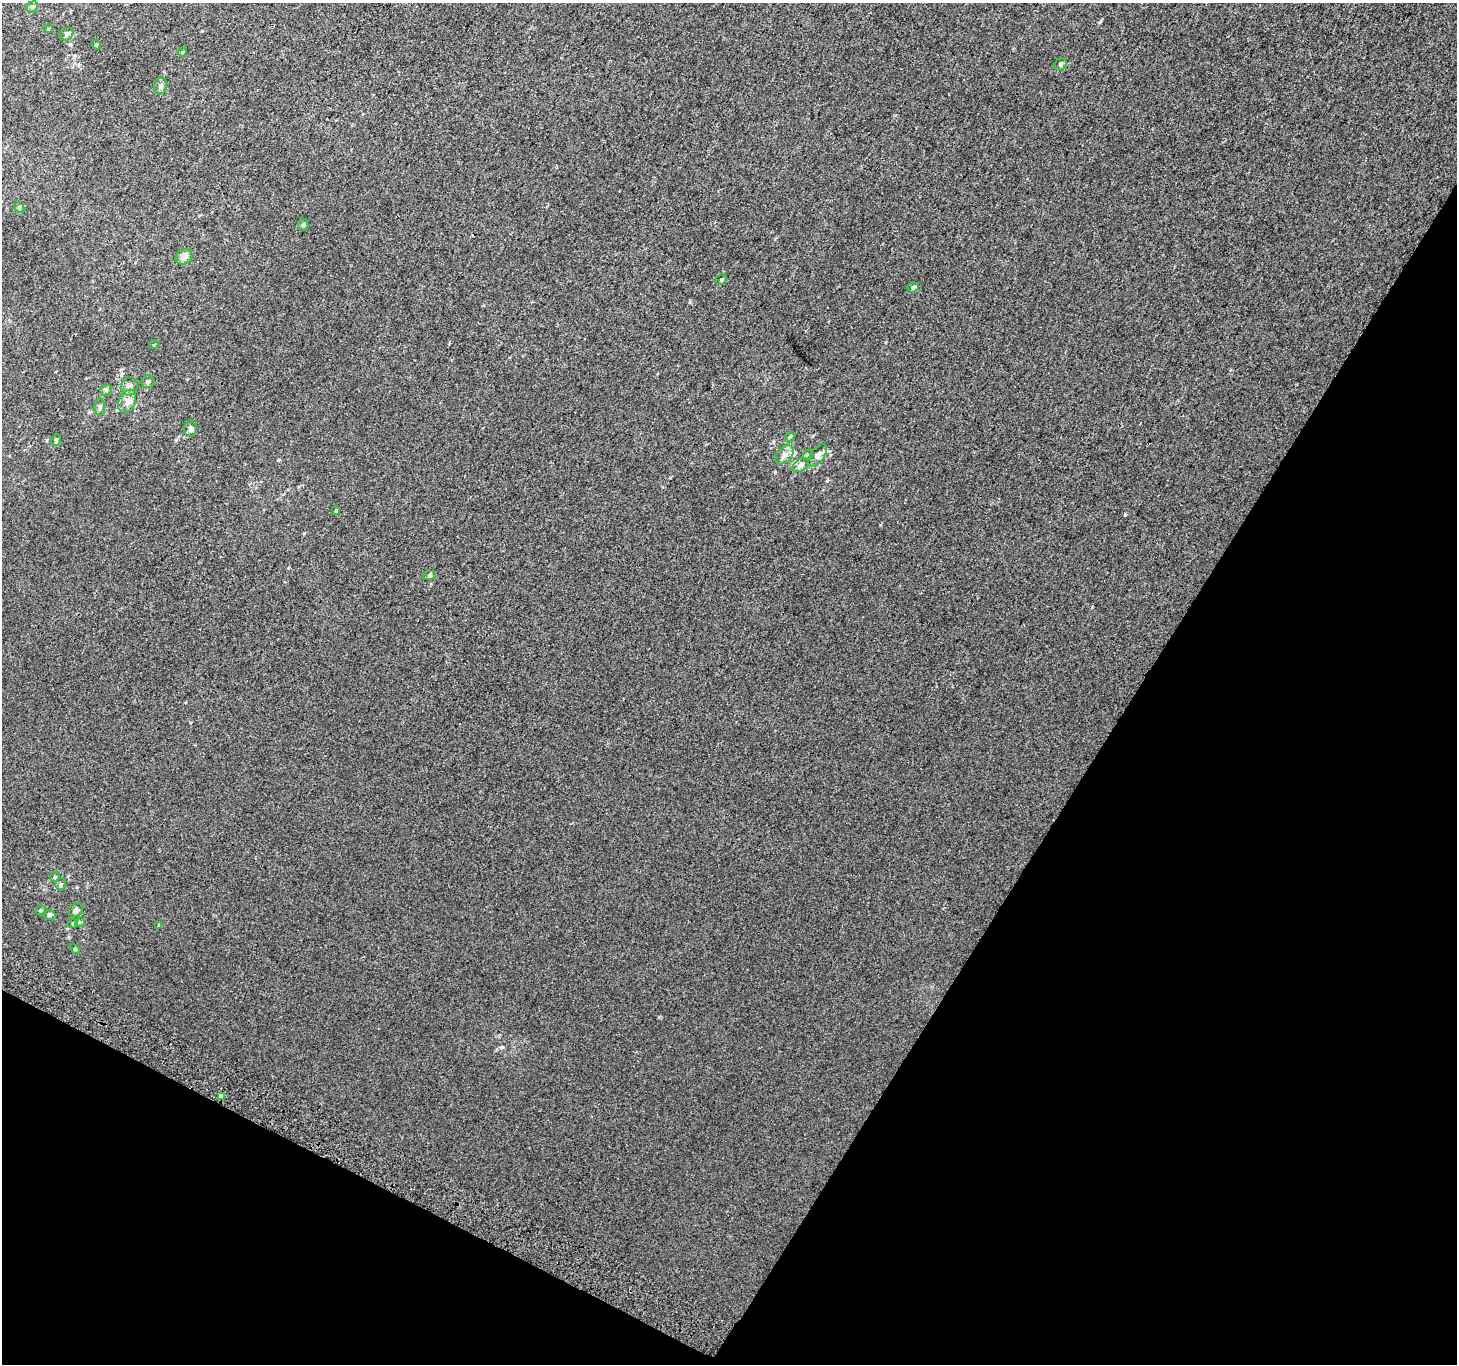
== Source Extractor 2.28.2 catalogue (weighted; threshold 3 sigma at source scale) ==
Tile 15 of 4 x 4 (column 3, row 4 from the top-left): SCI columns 2938-4392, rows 300-1661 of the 5868 x 5981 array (HDU 1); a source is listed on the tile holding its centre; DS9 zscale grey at full resolution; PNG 1459 x 1366 px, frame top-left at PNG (2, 3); each listed source drawn as its Kron ellipse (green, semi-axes under 4 px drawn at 4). Shown black and unused: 29% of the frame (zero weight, under 2 of 3 exposures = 2% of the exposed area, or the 3 px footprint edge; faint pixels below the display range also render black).
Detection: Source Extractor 2.28.2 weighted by HDU 2 'WHT'; one run over the whole footprint, this tile lists its part. Background 0.00199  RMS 0.0054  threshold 0.0244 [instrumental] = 3 sigma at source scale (4.5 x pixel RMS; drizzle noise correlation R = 1.50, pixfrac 1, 0.0396/0.0396 arcsec/px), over >= 5 px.
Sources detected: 40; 3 inside a brighter listed object's ellipse — not listed separately; the other 37 listed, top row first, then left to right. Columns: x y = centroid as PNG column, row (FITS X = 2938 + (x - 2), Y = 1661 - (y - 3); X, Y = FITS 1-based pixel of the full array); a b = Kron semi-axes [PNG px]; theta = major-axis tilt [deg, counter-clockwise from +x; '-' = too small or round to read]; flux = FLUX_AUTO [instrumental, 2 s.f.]
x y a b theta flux
32 7 6 4 43 0.91
48 29 5 4 - 0.59
66 34 7 6 - 1.7
96 45 5 4 - 0.61
182 52 4 4 - 0.75
1061 64 6 5 - 1.3
161 86 8 6 77 1.7
19 207 6 4 -47 0.74
303 225 6 5 - 0.9
184 257 9 7 36 3.2
721 280 6 5 - 0.77
913 288 6 4 25 1.2
154 345 4 3 - 0.39
148 382 6 6 - 1.4
129 386 9 8 - 2.6
106 390 6 6 - 0.94
127 401 12 8 66 3.9
100 407 8 5 90 1.2
191 429 8 6 -89 1.7
790 437 5 4 - 0.7
56 440 6 4 79 0.81
784 455 11 7 45 2.8
808 455 5 5 - 0.69
818 455 13 6 54 2.4
801 465 9 6 36 2.3
336 511 4 4 - 0.6
429 576 6 4 19 0.76
55 877 5 4 - 0.76
61 884 6 5 - 0.88
41 910 5 4 - 0.77
76 910 7 6 - 1.8
49 915 6 4 14 1.7
80 922 5 5 - 0.62
73 923 5 3 - 0.5
159 925 3 3 - 0.48
75 949 6 3 -44 0.5
221 1096 4 4 - 13
Overlapping masked pixels (flux is a lower limit): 1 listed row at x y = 221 1096
Unlisted compact peaks at least as high as the median listed source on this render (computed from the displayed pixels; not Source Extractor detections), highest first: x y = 1125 515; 775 472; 304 533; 502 1047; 1100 22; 278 460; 670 478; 1092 607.